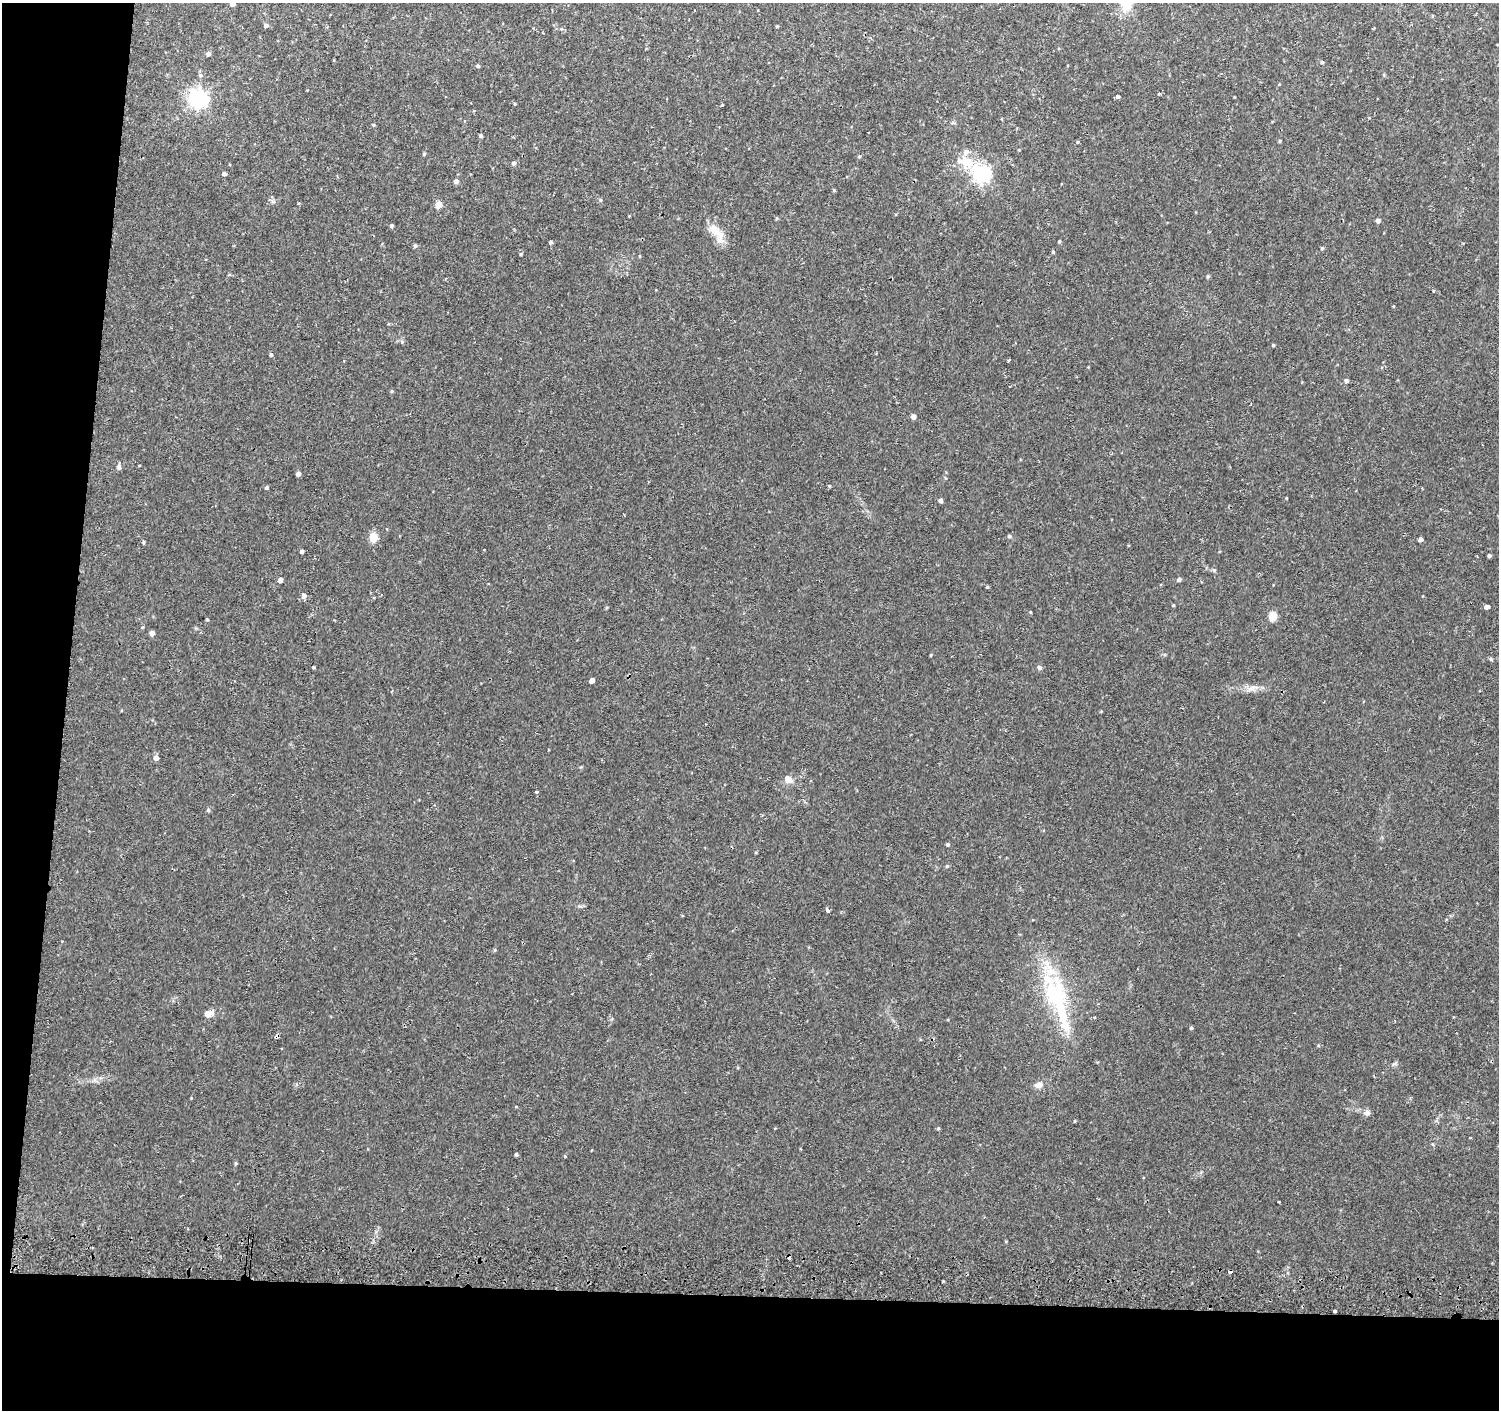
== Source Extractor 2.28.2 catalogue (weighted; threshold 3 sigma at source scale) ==
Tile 7 of 3 x 3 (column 1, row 3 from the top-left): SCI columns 5-1501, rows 276-1683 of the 4511 x 4830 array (HDU 1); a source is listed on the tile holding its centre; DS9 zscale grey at full resolution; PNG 1501 x 1412 px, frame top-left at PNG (2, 3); no overlay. Shown black and unused: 12% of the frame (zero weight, under 2 of 3 exposures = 3% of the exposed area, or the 3 px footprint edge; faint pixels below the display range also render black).
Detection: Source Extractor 2.28.2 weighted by HDU 2 'WHT'; one run over the whole footprint, this tile lists its part. Background 0.0346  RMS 0.0057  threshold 0.0258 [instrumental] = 3 sigma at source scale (4.5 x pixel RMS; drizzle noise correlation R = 1.50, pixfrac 1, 0.0396/0.0396 arcsec/px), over >= 5 px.
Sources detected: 98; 1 cosmic-ray / hot-pixel residue — not listed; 3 inside a brighter listed object's ellipse — not listed separately; the other 94 listed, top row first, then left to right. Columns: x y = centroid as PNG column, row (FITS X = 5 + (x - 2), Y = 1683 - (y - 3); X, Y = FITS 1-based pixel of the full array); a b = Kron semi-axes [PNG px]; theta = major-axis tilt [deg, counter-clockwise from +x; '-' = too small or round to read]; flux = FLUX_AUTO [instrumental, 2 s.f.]
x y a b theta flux
233 4 5 5 - 1.8
1126 4 18 12 80 12
266 25 5 4 - 1.5
777 26 4 3 - 0.53
208 54 5 4 - 1.7
1322 62 4 4 - 0.82
478 66 5 4 - 0.95
200 75 6 6 - 1.2
1384 75 5 3 - 0.54
1118 97 4 4 - 1
198 99 7 7 - 260
515 104 4 4 - 0.51
722 105 4 2 - 0.43
374 125 5 4 - 0.6
480 136 4 4 - 0.92
1280 141 5 3 - 0.56
424 154 5 4 - 0.73
859 156 5 3 - 0.6
965 162 24 14 -17 12
514 163 5 5 - 1.3
224 174 4 4 - 1.6
981 174 7 7 - 180
456 181 5 5 - 1.7
834 190 5 4 - 0.6
600 200 5 4 - 0.74
273 201 7 4 0 1.1
438 205 5 5 - 11
1378 221 4 4 - 1.7
391 226 4 4 - 0.86
716 232 30 11 -54 9.2
1059 241 4 3 - 0.64
551 242 4 4 - 1
415 246 5 4 - 1.1
1322 248 4 4 - 0.73
1053 252 4 4 - 0.7
521 254 4 4 - 0.64
640 256 4 3 - 0.44
1208 277 5 4 - 0.81
1273 345 4 4 - 0.54
271 355 4 4 - 0.95
1009 360 4 2 - 0.53
1346 381 5 4 - 1.7
392 391 5 4 - 0.56
913 416 5 4 - 2.6
139 465 3 2 - 0.43
119 467 7 5 -90 1.7
298 474 4 4 - 2.3
266 487 4 4 - 0.86
940 500 5 4 - 1.6
1009 536 4 4 - 0.95
373 537 5 5 - 20
1420 539 4 4 - 1.8
144 542 4 4 - 0.81
302 551 4 4 - 1.4
1489 556 3 3 - 0.98
1214 570 5 5 - 0.73
1179 579 4 4 - 1.5
280 580 4 4 - 2.2
987 587 4 4 - 0.55
304 596 5 5 - 2.5
1173 605 4 3 - 0.51
1487 607 4 3 - 15
1030 612 4 3 - 0.42
1273 616 5 5 - 20
207 619 4 3 - 0.63
152 633 4 4 - 2.9
931 655 5 3 - 0.42
313 667 3 3 - 0.7
1039 667 5 5 - 1.7
592 681 4 4 - 3.2
1252 688 18 7 18 3.9
156 758 5 5 - 2.7
788 779 10 8 -36 4.2
536 792 4 3 - 0.59
208 810 5 4 - 1
948 844 4 4 - 1.2
947 866 4 4 - 0.67
827 910 3 3 - 3.9
495 950 5 3 - 0.58
1055 997 45 29 -69 48
209 1014 13 7 17 3.5
1191 1028 4 4 - 0.9
277 1036 5 4 - 1.5
1394 1064 8 3 31 0.97
1038 1085 10 7 14 2.9
1367 1113 8 7 - 2.1
1075 1121 4 3 - 0.4
938 1129 4 4 - 0.62
516 1154 4 3 - 1
565 1156 4 3 - 0.5
235 1163 5 4 - 0.77
1230 1272 3 3 - 4.9
943 1282 4 2 - 0.5
1335 1311 3 3 - 0.98
Overlapping masked pixels (flux is a lower limit): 2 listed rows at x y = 277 1036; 1230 1272
Isophote crosses this tile's border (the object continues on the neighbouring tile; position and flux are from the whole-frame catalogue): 2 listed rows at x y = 233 4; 1126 4
Unlisted compact peaks at least as high as the median listed source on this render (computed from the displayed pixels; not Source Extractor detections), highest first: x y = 829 486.